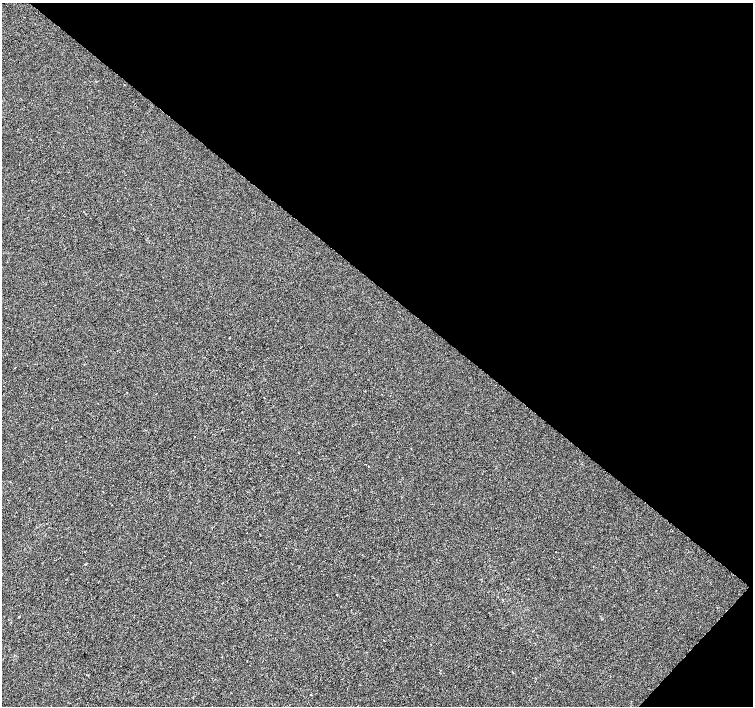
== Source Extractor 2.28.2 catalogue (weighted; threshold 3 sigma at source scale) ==
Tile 8 of 4 x 4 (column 4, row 2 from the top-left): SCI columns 4508-6009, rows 2982-4388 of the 6014 x 6028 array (HDU 1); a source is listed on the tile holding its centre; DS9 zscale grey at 2 x 2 block average (1 PNG px = mean of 2 x 2 image px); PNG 755 x 708 px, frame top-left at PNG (2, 3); no overlay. Shown black and unused: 42% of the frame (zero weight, under 2 of 3 exposures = <1% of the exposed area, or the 3 px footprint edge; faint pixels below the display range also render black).
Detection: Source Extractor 2.28.2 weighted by HDU 2 'WHT'; one run over the whole footprint, this tile lists its part. Background -4.46e-04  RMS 0.0042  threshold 0.0187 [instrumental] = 3 sigma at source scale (4.5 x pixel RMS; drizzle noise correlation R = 1.50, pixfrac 1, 0.0396/0.0396 arcsec/px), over >= 5 px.
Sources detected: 6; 1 cosmic-ray / hot-pixel residue — not listed; the other 5 listed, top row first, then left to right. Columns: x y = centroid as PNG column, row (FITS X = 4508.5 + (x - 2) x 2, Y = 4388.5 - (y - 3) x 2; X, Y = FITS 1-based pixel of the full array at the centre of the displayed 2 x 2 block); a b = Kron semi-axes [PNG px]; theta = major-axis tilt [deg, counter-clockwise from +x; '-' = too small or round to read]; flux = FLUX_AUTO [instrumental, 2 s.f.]
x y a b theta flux
229 338 2 2 - 1.5
15 367 2 2 - 0.39
337 594 2 2 - 0.48
19 616 2 2 - 0.72
311 695 2 2 - 1.4